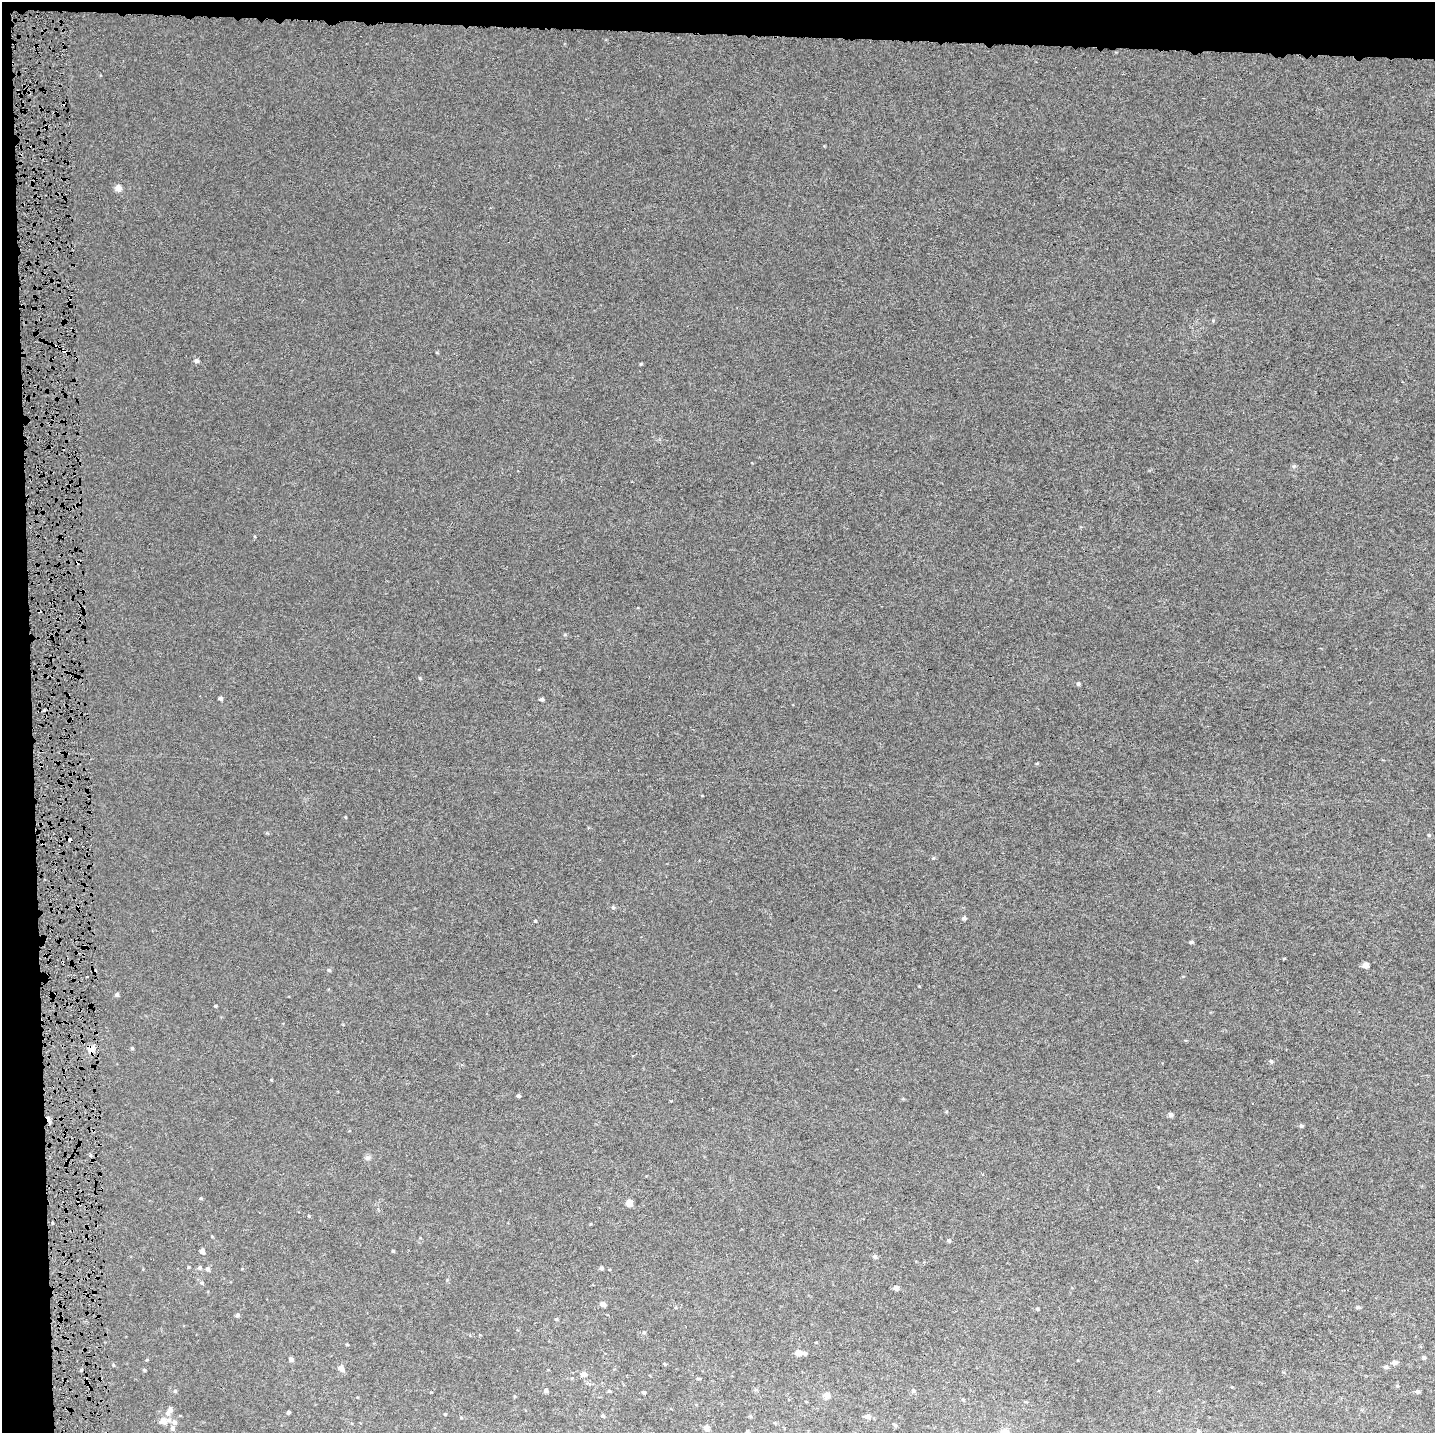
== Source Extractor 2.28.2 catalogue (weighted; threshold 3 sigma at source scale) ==
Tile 1 of 3 x 3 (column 1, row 1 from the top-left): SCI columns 181-1613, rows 2862-4292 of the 4661 x 4302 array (HDU 1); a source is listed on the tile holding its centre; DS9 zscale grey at full resolution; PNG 1437 x 1435 px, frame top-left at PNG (2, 2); no overlay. Shown black and unused: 5% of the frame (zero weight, under 4 of 8 exposures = <1% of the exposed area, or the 3 px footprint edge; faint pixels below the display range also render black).
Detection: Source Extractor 2.28.2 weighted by HDU 2 'WHT'; one run over the whole footprint, this tile lists its part. Background 4.09e-04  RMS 0.0014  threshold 0.00569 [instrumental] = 3 sigma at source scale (4.09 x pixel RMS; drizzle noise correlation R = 1.36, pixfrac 0.8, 0.0396/0.0396 arcsec/px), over >= 5 px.
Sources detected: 91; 3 cosmic-ray / hot-pixel residue — not listed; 3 inside a brighter listed object's ellipse — not listed separately; the other 85 listed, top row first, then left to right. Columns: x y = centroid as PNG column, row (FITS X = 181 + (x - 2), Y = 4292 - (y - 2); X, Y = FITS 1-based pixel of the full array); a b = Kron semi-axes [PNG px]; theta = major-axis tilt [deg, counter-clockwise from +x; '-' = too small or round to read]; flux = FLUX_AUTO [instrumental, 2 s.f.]
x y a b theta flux
118 188 8 7 - 0.68
57 346 4 2 - 0.3
64 351 5 3 - 1.9
196 361 7 5 -6 0.34
641 364 4 3 - 0.14
1294 466 6 5 - 0.21
78 562 6 4 24 0.33
420 678 5 4 - 0.14
1078 684 5 5 - 0.24
220 698 4 4 - 0.33
542 699 5 4 - 0.29
345 817 5 3 - 0.099
1429 835 5 4 - 0.15
933 858 4 4 - 0.14
613 907 6 5 - 0.26
964 918 5 5 - 0.29
535 921 4 3 - 0.11
1191 942 5 4 - 0.22
1365 965 5 4 - 1.1
329 970 5 4 - 0.18
117 994 5 4 - 0.34
215 1006 3 3 - 0.14
132 1048 4 4 - 0.17
91 1049 10 8 62 0.81
1271 1061 5 5 - 0.23
518 1096 4 3 - 0.27
1171 1115 5 5 - 0.36
1301 1126 5 5 - 0.23
368 1158 8 6 21 0.33
201 1198 4 4 - 0.16
629 1203 5 5 - 1.8
949 1241 5 5 - 0.19
202 1251 5 4 - 0.56
393 1251 4 4 - 0.15
875 1256 5 5 - 0.3
199 1268 6 6 - 0.29
601 1268 5 5 - 0.23
208 1269 6 5 - 0.31
202 1283 6 5 - 0.23
896 1288 5 4 - 0.7
603 1304 5 4 - 0.67
1358 1307 6 4 -4 0.24
1037 1309 4 4 - 0.17
237 1315 5 5 - 0.23
556 1319 5 5 - 0.15
644 1333 5 4 - 0.16
816 1342 4 2 - 0.097
347 1344 5 3 - 0.11
798 1352 5 5 - 1.1
804 1353 5 4 - 0.3
1424 1358 5 4 - 0.19
291 1359 5 5 - 0.43
1394 1362 6 5 - 0.5
664 1364 5 4 - 0.13
113 1365 5 4 - 0.14
1386 1367 6 5 - 0.31
341 1368 8 6 -50 0.71
81 1370 4 3 - 0.14
144 1370 4 4 - 0.16
584 1374 6 6 - 0.58
698 1379 6 3 -8 0.14
1232 1387 4 3 - 0.1
546 1390 5 5 - 0.29
175 1391 5 5 - 0.21
609 1391 4 4 - 0.16
913 1391 6 5 - 0.26
1417 1391 5 4 - 0.25
644 1392 4 3 - 0.25
826 1395 6 5 - 1
515 1396 5 3 - 0.11
963 1400 5 4 - 0.14
1026 1402 5 3 - 0.12
288 1412 4 3 - 0.23
168 1413 7 6 - 0.45
445 1414 4 4 - 0.11
602 1415 4 4 - 0.24
750 1416 5 4 - 0.14
868 1416 6 5 - 0.56
461 1417 5 3 - 0.11
163 1421 7 6 - 1
174 1422 7 6 - 0.42
895 1425 6 5 - 0.2
706 1428 5 5 - 0.78
747 1431 4 3 - 0.14
1198 1431 5 4 - 0.17
Overlapping masked pixels (flux is a lower limit): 4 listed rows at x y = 57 346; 64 351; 78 562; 91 1049
Unlisted compact peaks at least as high as the median listed source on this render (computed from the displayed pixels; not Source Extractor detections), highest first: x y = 565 634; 1284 958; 1037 763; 919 986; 271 1080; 309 1216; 267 833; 946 1111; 437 352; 255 536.